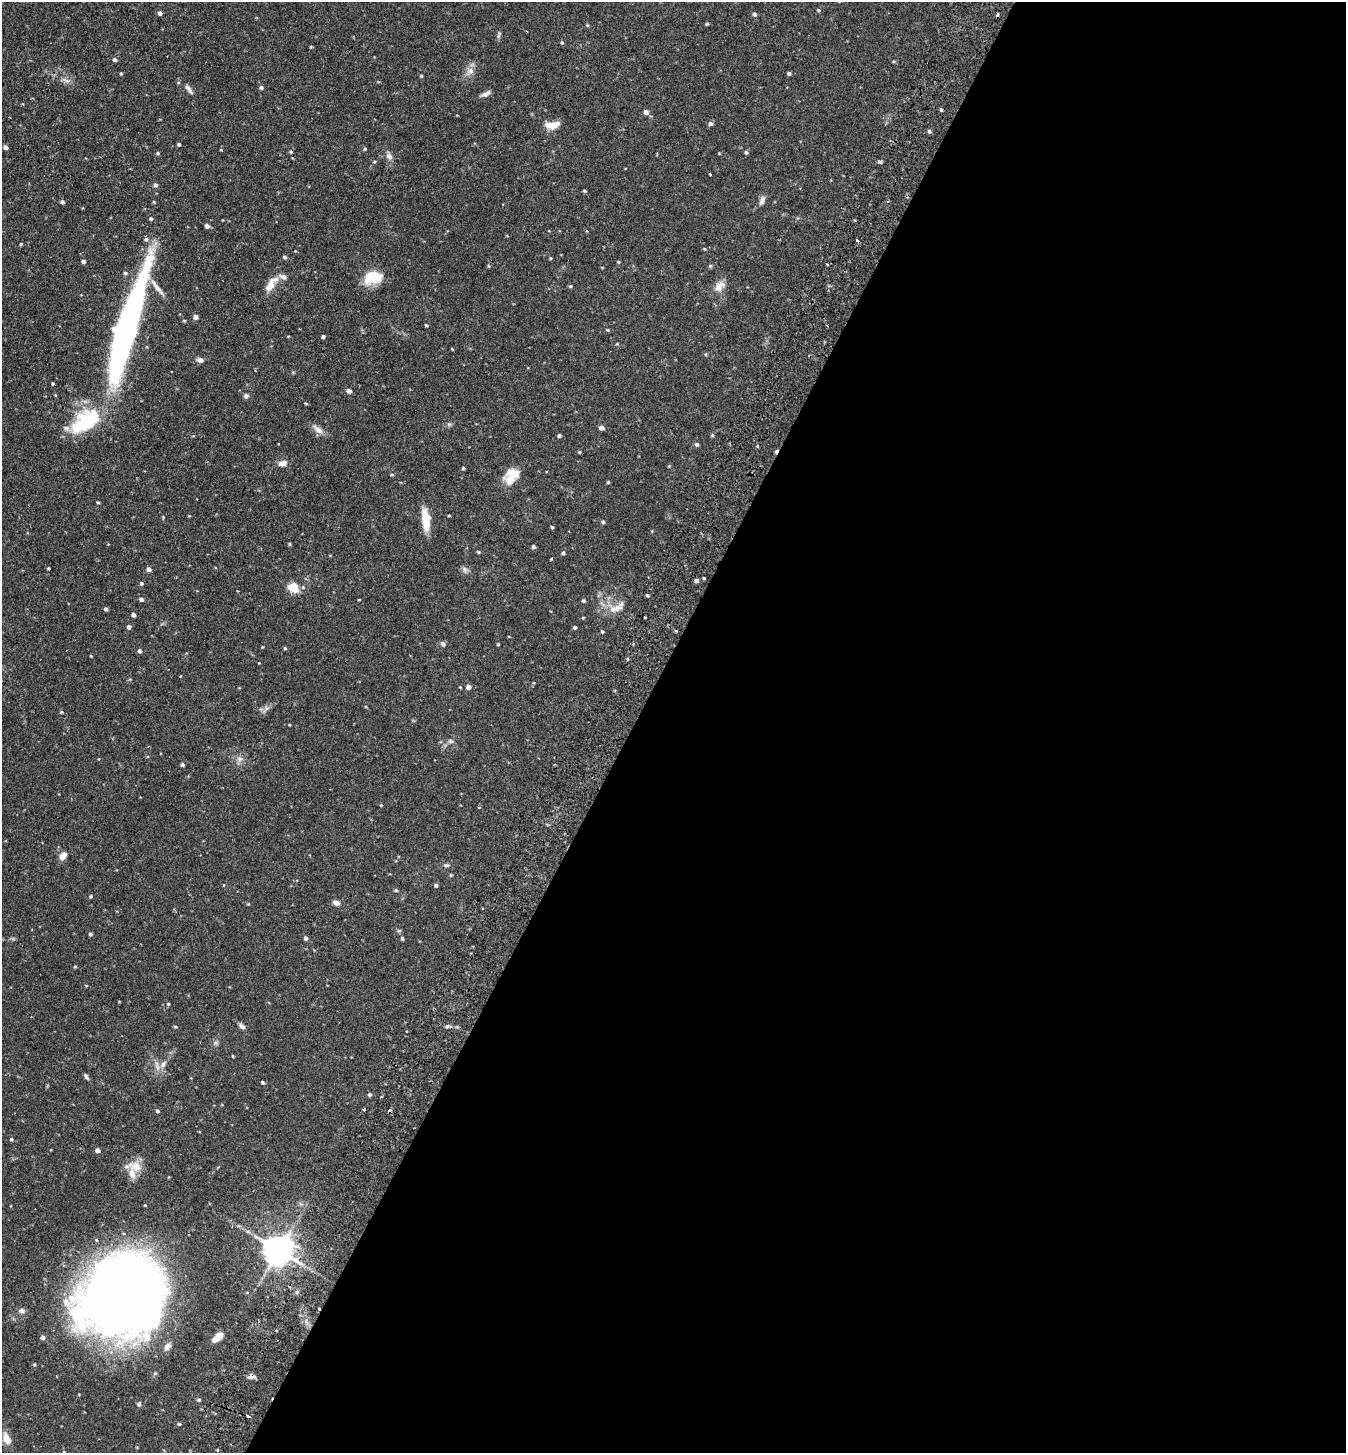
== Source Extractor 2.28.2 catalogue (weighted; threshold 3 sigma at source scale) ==
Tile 12 of 4 x 4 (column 4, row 3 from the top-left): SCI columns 4233-5576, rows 1484-2934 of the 5914 x 5870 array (HDU 1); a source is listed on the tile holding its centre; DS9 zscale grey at full resolution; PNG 1348 x 1455 px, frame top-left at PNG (2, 2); no overlay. Shown black and unused: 53% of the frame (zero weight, under 2 of 3 exposures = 3% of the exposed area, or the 3 px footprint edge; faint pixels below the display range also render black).
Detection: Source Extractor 2.28.2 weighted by HDU 2 'WHT'; one run over the whole footprint, this tile lists its part. Background 0.114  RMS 0.0066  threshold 0.0297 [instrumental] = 3 sigma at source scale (4.5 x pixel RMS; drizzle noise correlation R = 1.50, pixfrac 1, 0.05/0.05 arcsec/px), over >= 5 px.
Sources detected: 162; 1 inside a brighter object's white glare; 5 cosmic-ray / hot-pixel residue — not listed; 5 inside a brighter listed object's ellipse — not listed separately; the other 151 listed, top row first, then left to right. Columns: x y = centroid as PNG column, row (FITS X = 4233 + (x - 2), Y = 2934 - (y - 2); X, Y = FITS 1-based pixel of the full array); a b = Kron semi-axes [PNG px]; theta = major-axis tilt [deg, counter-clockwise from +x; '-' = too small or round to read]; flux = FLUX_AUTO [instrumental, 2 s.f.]
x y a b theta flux
819 10 5 4 - 0.7
160 13 5 5 - 1.4
754 14 6 5 - 1.2
707 24 4 4 - 0.7
587 25 5 4 - 0.62
499 35 11 4 74 1.3
562 42 4 4 - 0.75
115 60 5 4 - 1.3
470 71 13 9 51 4.3
789 73 5 4 - 0.93
121 74 4 3 - 0.65
421 76 4 4 - 0.64
66 81 9 4 -19 1.9
261 87 5 5 - 1.1
189 89 14 5 -53 2.3
486 94 12 5 22 2.4
941 109 4 4 - 0.82
646 112 6 6 - 2.1
710 123 6 6 - 1.4
554 125 15 7 22 6.2
929 131 5 5 - 1.1
179 144 5 4 - 0.83
6 147 5 4 - 1.9
365 149 5 4 - 0.65
221 150 3 3 - 0.84
291 152 4 4 - 0.69
746 152 5 4 - 0.91
158 153 5 4 - 0.82
389 156 9 7 -47 2.6
880 161 6 4 45 1.1
155 185 6 5 - 1.1
584 191 4 3 - 0.69
763 199 11 7 56 2.4
888 201 4 3 - 0.63
62 202 5 4 - 1.2
151 219 5 4 - 0.82
207 226 5 5 - 1.8
856 239 3 3 - 0.79
21 244 4 3 - 0.6
705 249 5 3 - 0.54
285 257 5 4 - 0.98
550 258 5 3 - 0.57
83 261 5 4 - 1.3
618 262 4 4 - 0.58
827 264 3 2 - 0.93
710 266 5 5 - 0.83
125 273 6 4 -16 1
373 278 19 13 13 18
271 284 25 9 55 7.6
570 286 5 4 - 0.73
719 286 18 11 55 5.6
157 287 26 5 -51 4.7
195 317 5 5 - 2.3
184 321 5 3 - 0.64
426 325 5 3 - 0.66
127 326 114 17 73 240
607 330 5 4 - 0.69
323 337 4 4 - 0.96
452 349 4 2 - 0.49
706 354 5 3 - 0.61
200 360 7 5 -17 2.7
53 384 3 3 - 0.66
349 391 6 5 - 1.9
246 396 6 5 - 1.5
85 422 40 22 36 43
449 424 7 4 0 1.1
601 428 5 5 - 2.4
318 429 18 7 -39 3.9
559 435 5 4 - 0.94
697 444 5 5 - 1.2
282 463 13 7 11 3.3
669 466 4 4 - 0.53
463 468 4 4 - 0.75
514 474 21 15 15 9.4
392 475 5 3 - 0.64
608 482 4 4 - 0.62
98 502 4 3 - 0.67
449 516 4 3 - 0.52
426 520 26 8 -84 12
603 522 5 4 - 0.96
552 527 3 3 - 0.86
290 544 5 3 - 0.69
533 547 5 4 - 1.1
478 552 4 4 - 0.65
563 553 5 4 - 1.3
551 559 4 3 - 0.56
48 568 3 2 - 0.63
149 569 5 5 - 2.1
465 569 8 6 -88 1.9
696 580 5 5 - 1.3
141 583 5 5 - 0.91
293 587 11 9 -31 9.8
647 595 4 4 - 0.89
141 599 5 5 - 1.3
584 601 4 4 - 0.91
616 608 23 9 18 7
106 609 4 4 - 1.2
133 615 4 4 - 1.8
645 617 3 3 - 1
129 627 5 5 - 1.6
575 627 4 3 - 1
602 632 5 3 - 0.73
443 644 7 5 -21 1.4
498 644 3 3 - 0.59
285 648 5 4 - 0.78
139 651 5 4 - 1.3
91 656 4 3 - 0.52
468 687 5 5 - 2.7
61 712 5 4 - 0.66
451 741 7 5 -20 1.3
239 759 9 7 0 2.6
182 765 4 4 - 1.1
381 805 4 4 - 0.49
63 856 9 7 59 4.5
446 865 8 4 8 1.1
451 875 5 4 - 0.61
224 885 3 3 - 0.72
436 886 5 4 - 1.1
396 890 5 4 - 0.81
91 896 4 4 - 0.67
336 903 8 6 -17 2.5
90 934 5 4 - 0.82
306 938 5 4 - 1.7
402 939 6 4 -62 0.9
75 966 5 3 - 0.58
168 1004 5 4 - 0.56
242 1026 9 6 -39 1.9
447 1026 6 5 - 1.1
175 1027 5 4 - 0.67
215 1043 7 6 - 1.4
233 1056 4 3 - 0.56
163 1064 11 7 47 3.5
86 1077 10 4 -59 1.2
263 1082 4 4 - 0.83
370 1094 5 4 - 1.3
364 1110 3 3 - 0.87
158 1111 4 4 - 1.2
11 1139 4 4 - 0.71
97 1150 5 5 - 1.8
136 1167 19 12 -19 8.5
279 1250 9 9 - 880
124 1292 83 76 44 580
22 1311 9 7 10 2
218 1337 13 7 43 6.1
43 1338 6 5 - 1.6
251 1376 7 6 - 3
139 1404 6 5 - 1.1
248 1416 4 3 - 2.4
179 1424 4 4 - 0.72
6 1438 16 8 -68 6.1
217 1450 3 3 - 0.92
Overlapping masked pixels (flux is a lower limit): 3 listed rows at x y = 279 1250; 124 1292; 251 1376
Isophote crosses this tile's border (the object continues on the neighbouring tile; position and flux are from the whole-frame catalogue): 1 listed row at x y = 124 1292